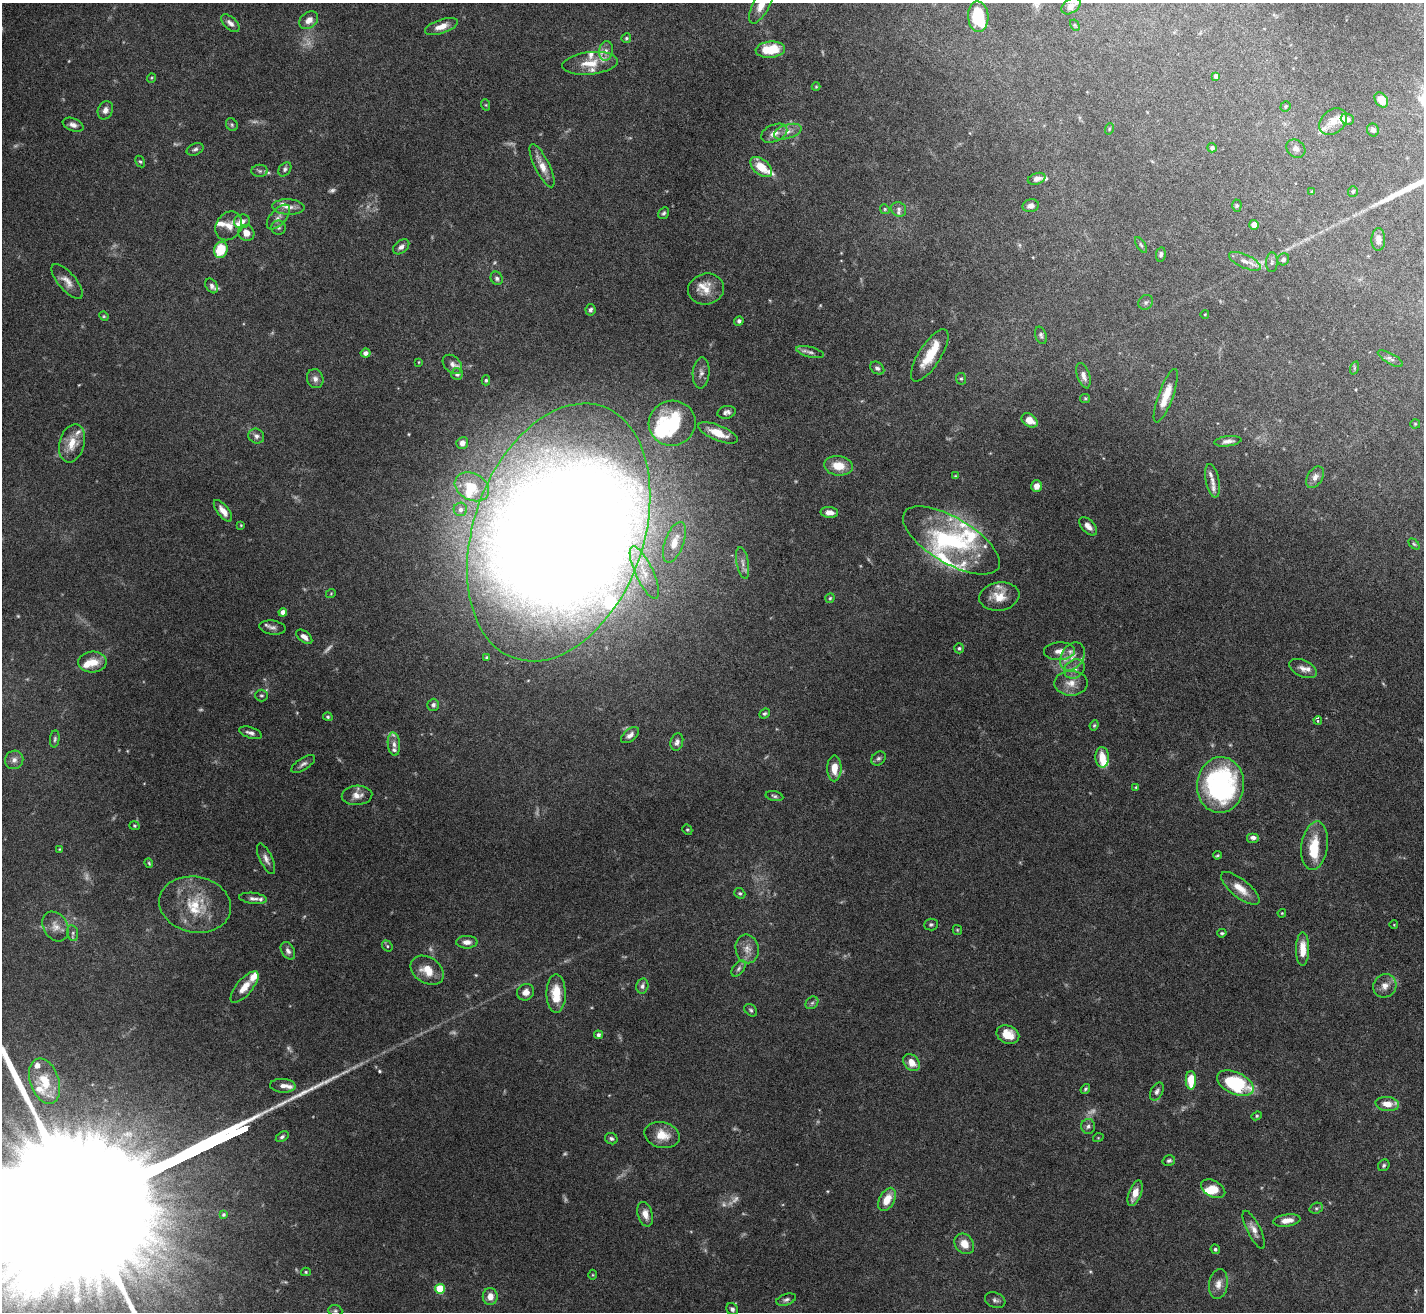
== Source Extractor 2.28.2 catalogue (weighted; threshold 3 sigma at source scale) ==
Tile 10 of 4 x 4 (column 2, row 3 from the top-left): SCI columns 1423-2844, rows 1460-2769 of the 5689 x 5674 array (HDU 1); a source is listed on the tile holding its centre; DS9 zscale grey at full resolution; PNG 1426 x 1314 px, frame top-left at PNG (2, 3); each listed source drawn as its Kron ellipse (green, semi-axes under 4 px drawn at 4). Nothing masked; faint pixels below the display range render black.
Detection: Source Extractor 2.28.2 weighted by HDU 2 'WHT'; one run over the whole footprint, this tile lists its part. Background 0.0923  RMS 0.0027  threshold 0.0109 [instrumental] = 3 sigma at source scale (4.09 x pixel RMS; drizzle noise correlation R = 1.36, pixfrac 0.8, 0.05/0.05 arcsec/px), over >= 5 px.
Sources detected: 274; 17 too faint to see at this stretch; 2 inside a brighter object's white glare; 1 long thin detection or spike segment (spike, bleed or trail) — neither listed nor drawn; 41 inside a brighter listed object's ellipse — not listed separately; the other 213 listed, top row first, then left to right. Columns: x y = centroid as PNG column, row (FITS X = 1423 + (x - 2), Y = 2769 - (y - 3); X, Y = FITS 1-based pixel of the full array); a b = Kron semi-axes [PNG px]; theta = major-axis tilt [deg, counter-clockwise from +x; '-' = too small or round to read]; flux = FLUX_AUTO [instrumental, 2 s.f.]
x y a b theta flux
762 4 21 8 62 3.8
1071 6 10 7 36 1.7
978 17 15 10 -85 8.9
309 20 10 7 39 2
230 23 11 6 -42 1.2
1075 25 6 4 -60 0.31
441 26 17 7 19 2.6
626 38 5 5 - 0.38
770 50 14 8 5 6.2
606 51 10 7 81 1
590 63 28 11 6 4.6
1216 76 4 4 - 1.1
151 78 5 3 - 0.24
816 87 4 4 - 0.26
1381 100 8 6 -53 2.4
486 105 6 4 -71 0.28
1285 106 5 5 - 0.36
105 110 9 7 67 1.4
1347 119 6 5 - 0.79
1333 122 15 11 42 2.7
73 125 11 6 -21 1.2
232 125 7 5 -60 0.47
1109 129 6 3 72 0.27
1373 130 6 6 - 0.9
788 132 14 7 17 1.7
774 133 14 8 24 2
1212 148 4 4 - 0.55
195 149 9 5 25 0.64
1296 149 10 8 -39 1
140 162 6 4 -60 0.37
542 166 24 7 -64 3.3
761 167 12 7 -42 4.7
285 169 8 5 53 0.66
260 171 8 6 -2 0.65
1037 179 9 5 17 1.2
1312 191 4 3 - 0.21
1353 191 5 5 - 0.38
1031 206 8 6 13 1.2
1237 206 6 4 88 0.35
288 207 16 7 -3 1.9
885 209 5 4 - 0.31
899 209 8 7 - 0.73
664 213 6 5 - 0.49
278 217 15 7 48 1.5
242 221 8 7 - 1.4
1254 225 5 5 - 1.9
229 226 15 12 56 2.7
279 228 7 7 - 0.69
246 233 8 7 - 2.4
1378 239 11 7 89 1.8
1141 245 9 4 -58 0.45
401 247 9 6 39 1.1
221 250 8 6 72 7.8
1161 254 7 5 79 0.71
1283 259 6 5 - 0.7
1245 261 17 6 -24 1.8
1272 262 10 6 88 0.69
497 278 7 6 - 0.7
67 281 21 8 -49 2.2
212 286 8 5 -59 0.83
706 289 18 15 12 3.6
1146 302 8 7 - 0.6
590 310 6 5 - 0.66
1205 314 4 3 - 0.17
104 316 5 4 - 0.28
739 321 5 4 - 0.63
1041 335 9 5 -72 0.64
810 352 14 5 -14 0.92
365 353 5 4 - 1.1
930 355 30 11 57 6.6
1390 359 14 5 -29 0.86
419 362 3 2 - 0.19
452 364 11 8 -44 1.2
877 368 8 5 -37 0.72
1354 368 7 4 72 0.39
701 373 15 8 86 1.5
457 374 6 6 - 0.81
1083 376 13 6 -72 1.4
315 379 9 8 - 1.2
961 379 6 5 - 0.41
486 380 5 4 - 0.45
1166 396 28 7 70 4.3
1085 398 5 4 - 0.31
726 412 9 6 12 0.98
1030 420 9 6 -34 2.5
672 423 23 22 - 19
1415 424 5 5 - 0.28
718 433 21 7 -22 4.6
256 436 8 7 - 1.1
1228 441 14 5 8 1.1
72 443 19 12 74 4.3
462 443 6 6 - 1.3
838 466 14 9 -8 4.4
955 476 4 3 - 0.25
1315 477 12 7 59 1.5
1212 481 17 6 -78 1.3
1036 486 6 5 - 1.7
472 487 18 13 -28 6
460 509 7 6 - 0.95
223 511 13 5 -51 2.1
829 512 9 5 -3 1.8
241 525 4 3 - 0.24
1088 526 11 6 -46 1.5
559 532 133 85 70 880
951 540 54 22 -31 22
674 542 21 9 70 3.9
1414 544 6 4 -44 0.33
743 563 16 6 -80 1.4
644 573 28 9 -65 4.7
331 593 5 3 - 0.2
999 597 20 14 9 4.2
830 598 5 4 - 0.33
283 612 4 4 - 1.9
272 627 13 7 -8 1.1
304 637 9 5 -38 1.5
959 648 5 5 - 0.46
1059 651 15 9 2 2.3
1072 656 15 11 57 2.8
487 657 4 4 - 0.39
92 662 14 10 3 3.6
1074 669 11 9 37 1.7
1303 669 14 8 -26 1.5
1071 683 16 12 1 2.9
261 696 6 6 - 0.45
433 705 6 6 - 0.75
764 714 6 4 40 0.41
328 717 5 4 - 0.4
1318 720 4 2 - 0.44
1094 725 5 4 - 0.33
250 733 12 5 -17 0.93
630 735 10 6 39 1.2
55 739 8 4 84 0.55
677 742 9 6 73 0.92
394 744 12 6 -84 1.3
1102 757 10 7 -86 3.4
878 758 8 6 43 0.63
14 760 9 9 - 1.3
303 764 14 6 33 0.95
834 768 13 7 89 3.7
1220 785 28 23 86 45
1136 787 4 4 - 0.28
357 795 15 9 4 2.4
774 796 9 5 -13 0.54
134 826 5 4 - 0.33
687 830 5 4 - 0.34
1253 838 6 5 - 0.93
1314 846 24 13 82 7
60 849 4 3 - 0.21
1217 855 4 3 - 0.3
266 859 16 6 -65 1.4
149 863 5 3 - 0.29
1240 888 23 9 -39 3.6
740 893 6 5 - 0.41
253 898 14 5 -7 1
195 905 36 28 -11 11
1282 913 4 3 - 0.21
931 924 7 6 - 0.55
1394 925 4 3 - 0.17
55 926 16 12 -59 2.3
957 930 5 4 - 0.28
73 933 8 5 -79 0.66
1222 933 5 3 - 0.38
467 942 10 6 0 1.5
387 946 6 5 - 0.37
747 949 14 11 -78 2.4
1303 949 16 6 90 4
288 951 9 6 -59 0.97
739 969 9 5 54 0.69
427 970 18 13 -33 4.5
642 986 7 6 - 0.79
1385 986 12 11 - 2.1
245 987 19 8 50 3
526 992 9 8 - 1.7
556 993 19 9 -90 6.2
812 1003 7 5 43 0.6
751 1010 7 5 -44 0.48
598 1035 4 4 - 0.65
1008 1035 12 9 -23 4.3
912 1062 10 7 -48 2.7
1191 1080 9 5 -89 6.7
45 1081 23 14 -71 6.4
1235 1083 19 11 -24 22
283 1086 13 7 -3 1.3
1085 1089 5 4 - 0.38
1157 1091 10 6 61 0.87
1387 1104 12 7 -6 2.9
1257 1116 5 4 - 0.35
1088 1126 7 7 - 0.8
662 1135 18 12 -13 4
282 1137 7 4 33 0.58
1098 1138 5 3 - 0.21
611 1139 6 5 - 0.59
1169 1161 6 5 - 0.52
1384 1165 6 5 - 0.45
1213 1189 13 8 -28 3.3
1135 1193 13 6 69 2.8
887 1199 12 7 62 3.8
1316 1208 7 5 20 0.49
223 1214 4 4 - 0.32
645 1214 12 7 -73 2.2
1287 1220 13 6 7 2.4
1254 1230 21 6 -63 1.9
964 1244 11 9 -50 3
1215 1249 5 4 - 0.52
306 1272 5 4 - 0.31
592 1275 5 3 - 0.22
1218 1284 15 9 81 2
440 1289 5 5 - 11
490 1297 8 7 - 2.3
786 1300 10 5 18 0.71
995 1300 10 7 -20 0.89
732 1309 6 5 - 0.67
335 1311 7 5 -20 0.57
Isophote crosses this tile's border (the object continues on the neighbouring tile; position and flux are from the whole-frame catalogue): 2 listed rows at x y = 762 4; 1071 6